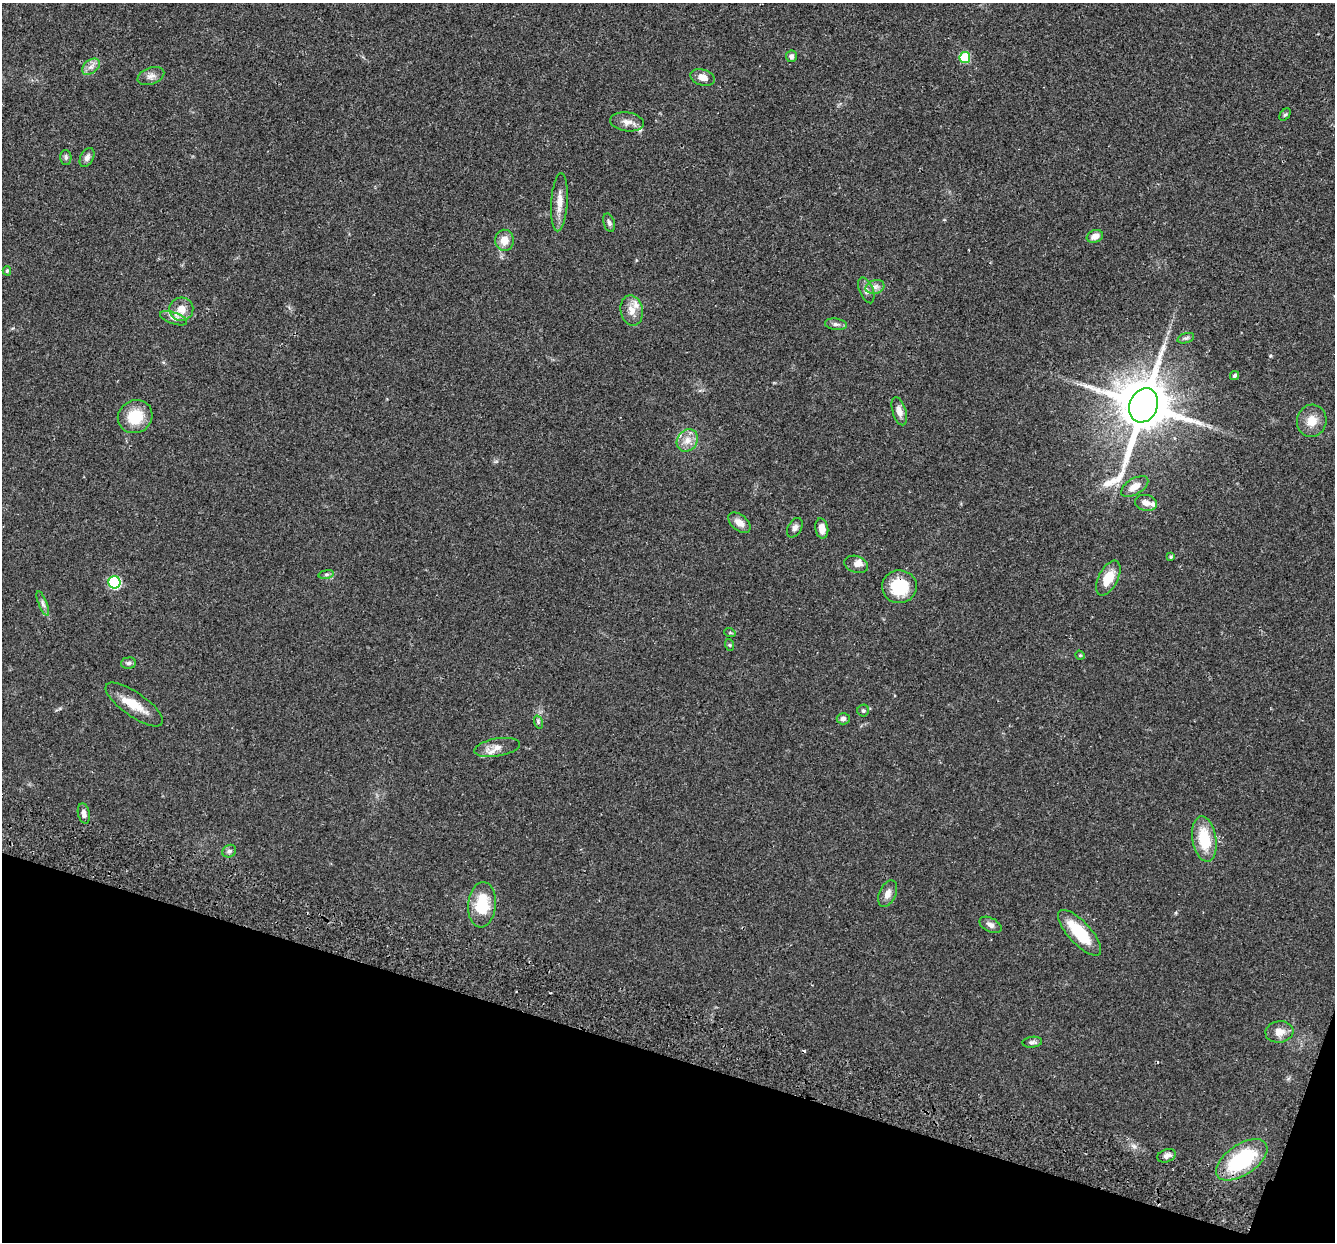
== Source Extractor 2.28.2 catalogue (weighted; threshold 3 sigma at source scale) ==
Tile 15 of 4 x 4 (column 3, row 4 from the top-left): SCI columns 2690-4022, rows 190-1429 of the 5382 x 5466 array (HDU 1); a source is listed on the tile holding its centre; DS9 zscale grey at full resolution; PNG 1337 x 1244 px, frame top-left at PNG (2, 3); each listed source drawn as its Kron ellipse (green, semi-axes under 4 px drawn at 4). Shown black and unused: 16% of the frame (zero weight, under 2 of 3 exposures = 3% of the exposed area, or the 3 px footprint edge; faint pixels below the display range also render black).
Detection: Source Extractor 2.28.2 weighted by HDU 2 'WHT'; one run over the whole footprint, this tile lists its part. Background 0.0527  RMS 0.0068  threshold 0.0305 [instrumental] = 3 sigma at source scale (4.5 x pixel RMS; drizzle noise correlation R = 1.50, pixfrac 1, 0.05/0.05 arcsec/px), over >= 5 px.
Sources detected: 66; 2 cosmic-ray / hot-pixel residue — neither listed nor drawn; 5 inside a brighter listed object's ellipse — not listed separately; the other 59 listed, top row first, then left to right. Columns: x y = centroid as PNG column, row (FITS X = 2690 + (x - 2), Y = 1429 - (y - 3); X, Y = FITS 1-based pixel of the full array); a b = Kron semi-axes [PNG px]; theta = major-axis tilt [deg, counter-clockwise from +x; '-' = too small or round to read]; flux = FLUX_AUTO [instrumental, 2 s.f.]
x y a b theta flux
791 56 6 5 - 2
965 58 5 5 - 34
91 67 10 6 38 3.2
151 76 14 8 20 3.5
703 77 12 8 -18 5.7
1285 115 7 4 52 1.1
627 122 17 9 -7 4.8
87 157 10 6 60 2.6
66 158 7 5 -89 1.4
559 202 29 8 86 7.9
609 223 9 5 -72 1.8
1095 236 8 6 19 4.6
504 240 10 9 - 7.1
7 271 4 4 - 0.88
875 287 9 6 15 2.6
866 290 13 7 -68 3
181 309 12 11 - 7.7
632 310 15 11 -79 6.5
174 318 14 5 -19 3
836 324 11 5 -7 2.1
1186 338 9 5 17 1.4
1234 376 5 4 - 1.4
1144 405 18 14 69 4400
899 411 14 7 -73 4.5
135 417 18 16 32 18
1312 421 16 14 75 8.8
687 440 12 10 55 6
1135 486 15 8 32 6.6
1146 503 11 8 -12 4.2
739 523 13 8 -39 5.3
795 528 10 7 60 2.5
822 528 10 6 -80 4.8
1171 557 4 3 - 0.91
856 564 12 8 -17 3.2
326 574 8 4 9 1.1
1108 578 19 9 63 13
114 582 6 6 - 75
899 587 17 16 - 26
43 603 13 4 -68 2
730 633 6 3 -18 0.64
730 645 6 4 -70 0.77
1080 655 5 4 - 0.78
129 663 7 5 5 1.7
134 704 34 12 -35 13
863 711 6 6 - 1.3
843 719 6 6 - 2.3
538 722 7 4 -72 1.1
497 747 23 9 10 6.5
84 814 10 6 -77 3.1
1204 839 23 12 -81 23
229 851 7 6 - 1.5
888 894 14 8 65 4.3
482 905 23 14 85 23
990 925 12 7 -28 2.9
1080 933 29 11 -47 25
1279 1032 14 10 9 6.3
1032 1042 10 5 6 1.8
1166 1156 9 6 20 2.9
1242 1160 29 15 34 52
Overlapping masked pixels (flux is a lower limit): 1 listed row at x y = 899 587
Unlisted compact peaks at least as high as the median listed source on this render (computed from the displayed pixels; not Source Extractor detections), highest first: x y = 1134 1146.